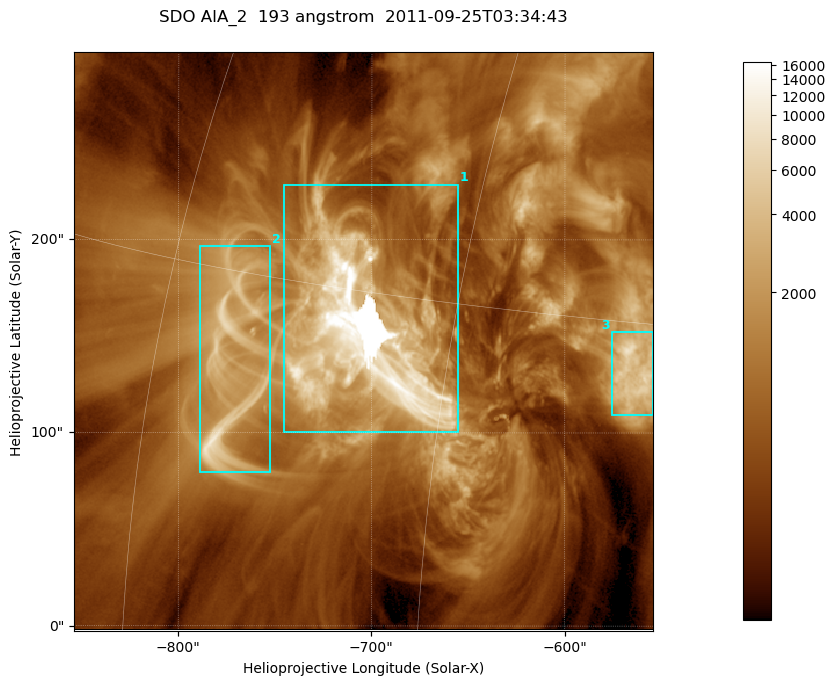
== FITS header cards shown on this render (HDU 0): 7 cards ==
TELESCOP= 'SDO     '           /
INSTRUME= 'AIA_2   '           /
WAVELNTH=                  193 /
WAVEUNIT= 'angstrom'           /
DATE-OBS= '2011-09-25T03:34:43.84' /
CTYPE1  = 'HPLN-TAN'           /
CTYPE2  = 'HPLT-TAN'           /

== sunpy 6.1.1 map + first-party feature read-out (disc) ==
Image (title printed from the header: SDO AIA_2  193 angstrom  2011-09-25T03:34:43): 499 x 499 px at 0.601 arcsec/px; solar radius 957 arcsec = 1592 px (partial field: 3.1% of the solar disc is inside the frame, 100% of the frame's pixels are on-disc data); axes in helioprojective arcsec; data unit not stated in the header (colour bar unlabelled)
Orientation: roll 0.0577 deg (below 1 deg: not rotated)
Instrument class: DISC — disc imager (sunpy class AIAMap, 193 A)
Bright regions (active regions / flare kernels): reference = the on-disc median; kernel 5 px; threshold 5 sigma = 2244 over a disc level ~667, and >= 1.15x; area >= 249 px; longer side >= 6 px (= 3.6 arcsec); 3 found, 3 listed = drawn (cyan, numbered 1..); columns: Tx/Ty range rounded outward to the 2 arcsec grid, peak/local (2 s.f.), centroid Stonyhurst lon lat
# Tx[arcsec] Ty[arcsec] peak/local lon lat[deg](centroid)
1 -746..-654 100..230 25 -49 +14
2 -790..-752 80..198 10 -56 +12
3 -576..-554 108..152 12 -37 +13